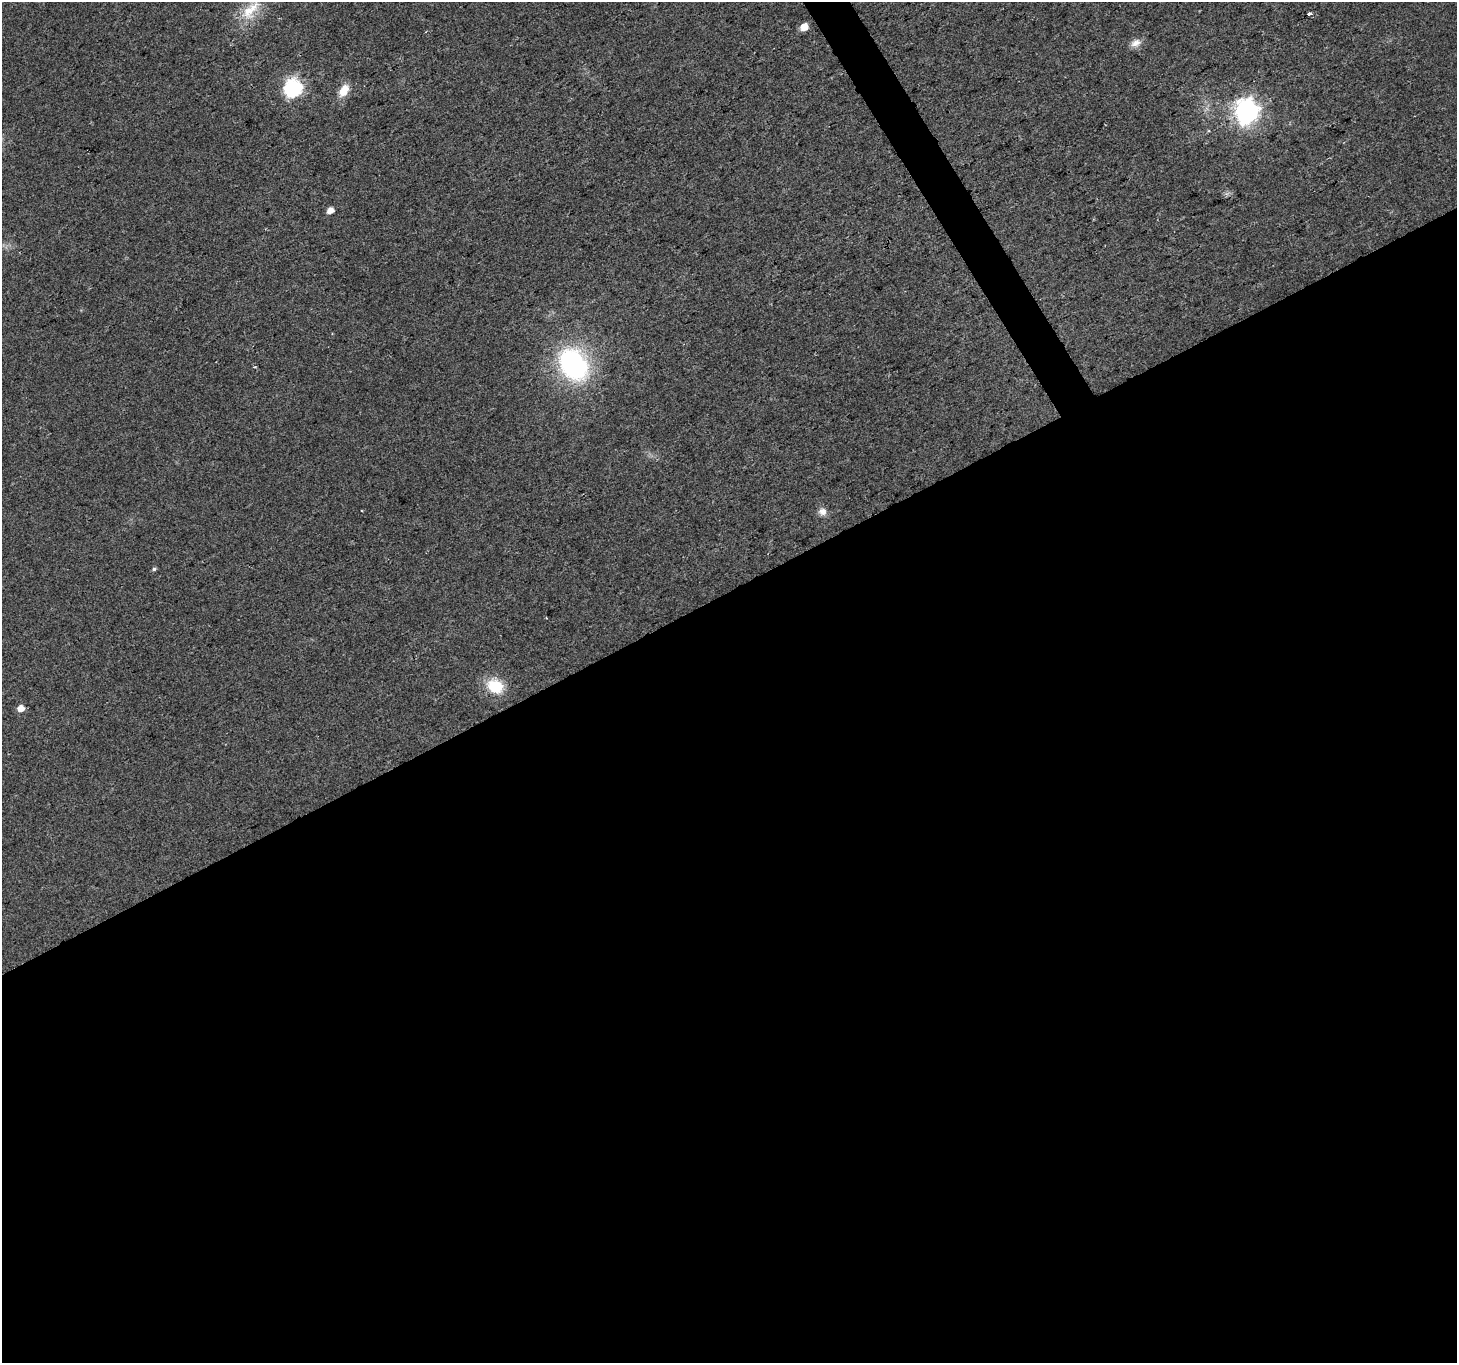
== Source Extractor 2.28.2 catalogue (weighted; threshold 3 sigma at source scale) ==
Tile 15 of 4 x 4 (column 3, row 4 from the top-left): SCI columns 2916-4370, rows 169-1529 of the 5826 x 5719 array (HDU 1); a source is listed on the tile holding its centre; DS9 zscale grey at full resolution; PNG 1459 x 1365 px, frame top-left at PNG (2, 2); no overlay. Shown black and unused: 58% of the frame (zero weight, under 2 of 3 exposures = <1% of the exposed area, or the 3 px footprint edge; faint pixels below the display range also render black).
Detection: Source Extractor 2.28.2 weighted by HDU 2 'WHT'; one run over the whole footprint, this tile lists its part. Background 0.0247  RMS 0.0056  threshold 0.025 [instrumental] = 3 sigma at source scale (4.5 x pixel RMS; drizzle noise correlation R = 1.50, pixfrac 1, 0.0396/0.0396 arcsec/px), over >= 5 px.
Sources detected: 15; all 15 listed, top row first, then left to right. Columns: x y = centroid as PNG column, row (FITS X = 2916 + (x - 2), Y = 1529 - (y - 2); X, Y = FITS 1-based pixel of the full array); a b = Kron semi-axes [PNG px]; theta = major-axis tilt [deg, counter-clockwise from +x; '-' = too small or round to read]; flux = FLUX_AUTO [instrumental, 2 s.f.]
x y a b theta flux
250 10 35 16 46 15
1309 14 4 3 - 5.9
804 27 6 5 - 8.8
1136 43 15 9 23 4.2
293 88 7 7 - 170
344 90 15 9 59 7.9
1247 111 9 8 - 450
330 210 6 5 - 4.9
573 364 31 24 -56 96
362 511 3 2 - 0.45
822 512 10 9 - 3.5
154 569 5 5 - 1
546 618 2 2 - 0.35
495 686 21 17 -32 16
20 708 6 5 - 5.7